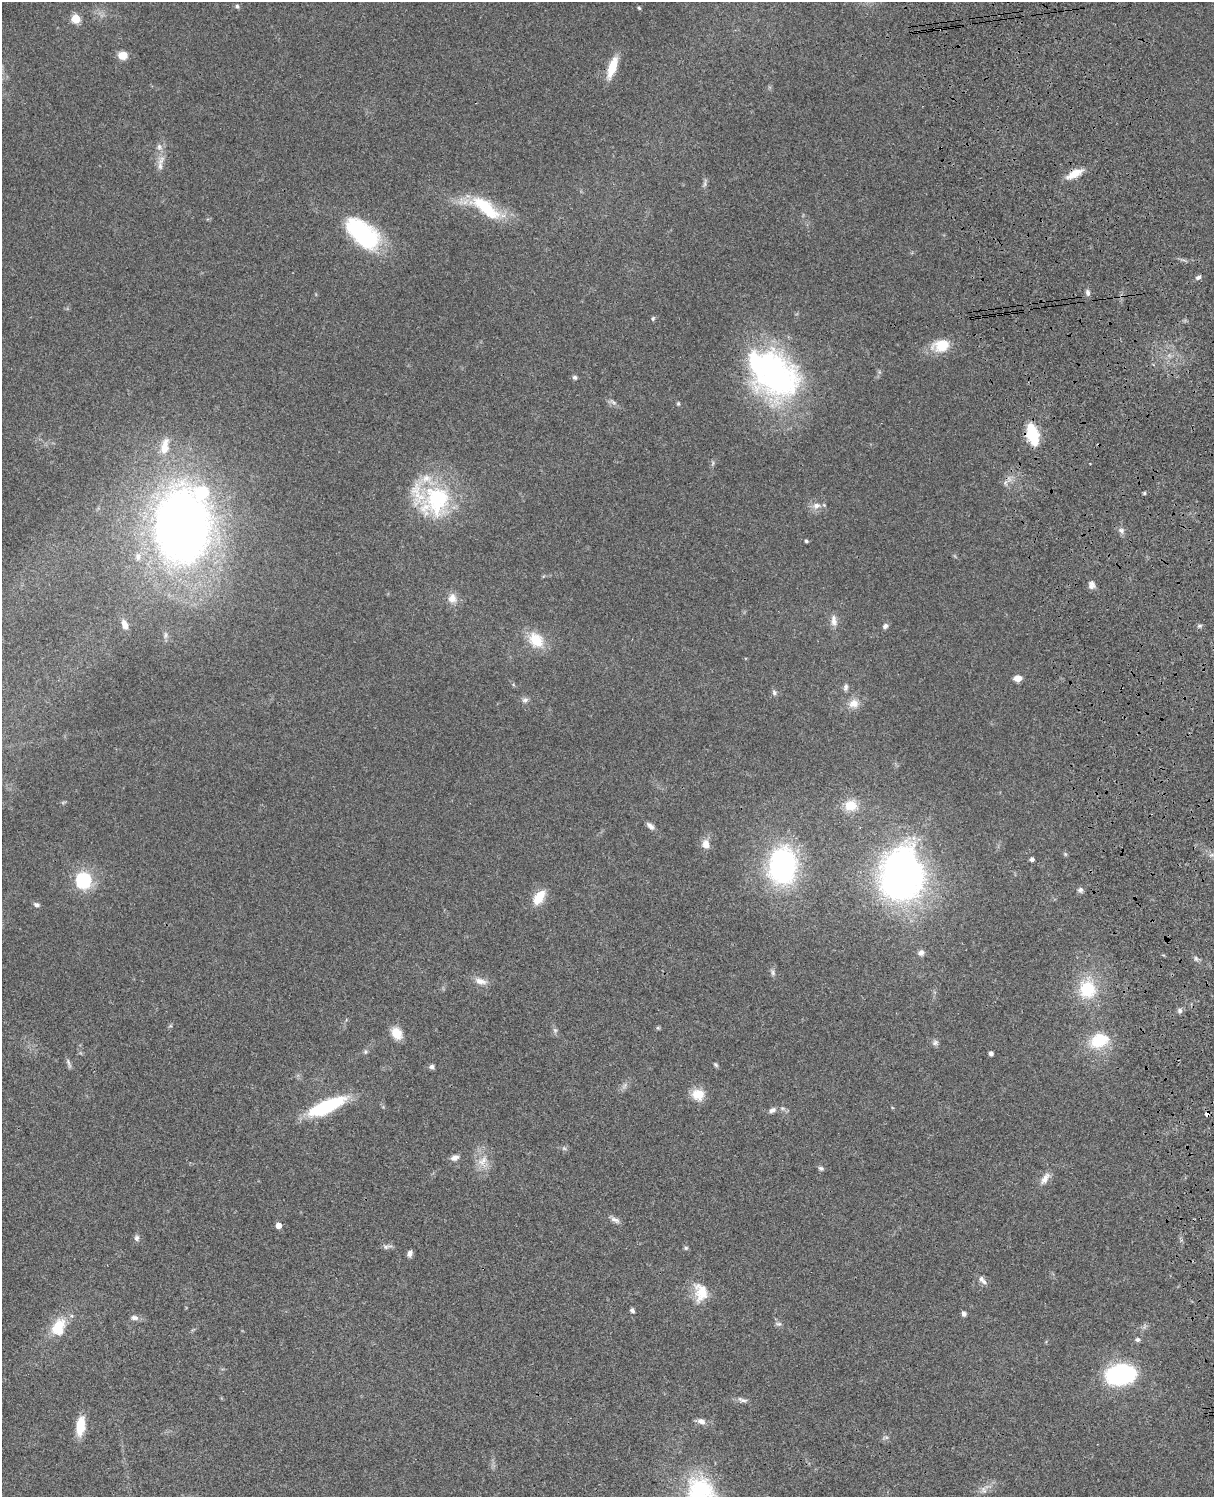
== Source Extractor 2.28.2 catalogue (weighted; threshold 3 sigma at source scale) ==
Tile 6 of 4 x 3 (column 2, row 2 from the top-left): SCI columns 1333-2544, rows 1773-3267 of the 5087 x 4927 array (HDU 1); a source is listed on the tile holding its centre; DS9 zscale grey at full resolution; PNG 1216 x 1499 px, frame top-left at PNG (2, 2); no overlay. Shown black and unused: <1% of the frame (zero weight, under 3 of 4 exposures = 6% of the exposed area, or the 3 px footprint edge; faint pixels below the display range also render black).
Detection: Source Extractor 2.28.2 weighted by HDU 2 'WHT'; one run over the whole footprint, this tile lists its part. Background 0.0802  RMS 0.0058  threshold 0.0262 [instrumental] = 3 sigma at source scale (4.5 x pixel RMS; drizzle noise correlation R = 1.50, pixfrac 1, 0.05/0.05 arcsec/px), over >= 5 px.
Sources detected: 105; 1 too faint to see at this stretch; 1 inside a brighter object's white glare — not listed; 5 inside a brighter listed object's ellipse — not listed separately; the other 98 listed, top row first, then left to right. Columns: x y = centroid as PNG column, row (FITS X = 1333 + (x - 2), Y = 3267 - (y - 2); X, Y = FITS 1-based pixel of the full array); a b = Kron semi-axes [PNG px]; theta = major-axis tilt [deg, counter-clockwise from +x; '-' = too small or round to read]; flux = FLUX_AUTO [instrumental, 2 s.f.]
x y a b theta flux
237 6 6 4 -79 1.1
639 8 4 4 - 0.74
76 19 5 5 - 24
123 55 11 9 -4 5.5
612 67 26 9 71 12
161 163 25 7 79 5.2
1074 174 20 8 27 8.9
705 183 13 4 83 1.5
485 207 48 17 -37 29
363 233 44 23 -41 58
1199 277 8 5 27 1.8
1088 293 8 6 -77 1.7
653 318 7 5 74 0.88
941 346 23 16 10 13
775 374 63 49 -56 150
575 377 6 5 - 1.4
613 402 12 4 -36 1.8
678 403 5 4 - 0.83
1032 434 21 10 -75 24
165 446 22 10 80 9.1
713 463 7 4 72 0.98
1144 493 4 4 - 0.69
436 501 44 35 59 56
816 506 11 9 20 4
181 526 54 39 -90 580
1121 530 8 7 - 2
806 541 4 3 - 1.1
138 556 11 9 90 3.8
1092 585 10 7 87 2.7
452 598 14 12 -87 5.2
834 621 16 8 -84 3.9
125 625 11 7 -71 4.4
885 626 6 6 - 1.8
1199 626 6 4 18 0.92
165 635 10 4 90 1.6
536 640 21 16 -47 15
1018 678 7 5 6 5.6
846 687 10 6 79 1.7
774 693 8 5 -85 1.4
525 700 8 8 - 2.1
854 703 14 12 14 5.8
851 805 17 15 5 9.9
650 826 12 6 -42 2.5
706 844 11 10 - 4.9
1065 854 6 4 -46 0.7
1032 860 4 4 - 2
782 866 26 20 86 140
902 876 41 32 78 300
83 881 9 8 - 64
1080 890 7 7 - 1.7
539 897 19 10 57 11
36 905 7 5 -19 1.5
921 952 8 7 - 2.4
1196 958 7 5 -46 1.3
773 973 8 6 -76 1.6
480 981 17 8 -14 4.5
1087 989 20 17 -83 26
1180 1011 6 6 - 1.8
170 1026 6 4 17 0.69
658 1028 6 4 -17 0.72
555 1030 8 6 -69 1.5
397 1033 12 9 -60 9.8
1099 1041 21 15 21 22
935 1043 9 8 - 1.8
365 1052 6 6 - 1.1
991 1053 4 4 - 2.1
68 1063 15 4 -68 1.6
715 1065 7 4 -41 0.95
432 1067 6 5 - 1.7
624 1086 11 4 60 1.8
698 1094 16 14 -18 9.1
326 1106 41 12 24 43
772 1110 10 6 25 2.3
1207 1114 4 4 - 3.3
455 1158 11 7 19 2.8
483 1161 19 14 72 8.8
821 1168 7 6 - 1.4
1045 1178 19 8 56 4.5
615 1220 14 6 -23 2.4
279 1226 5 4 - 4.9
137 1238 8 7 - 1.7
387 1247 14 5 9 1.8
686 1248 6 5 - 0.89
410 1253 6 5 - 2.3
981 1279 11 7 -65 2.3
701 1292 26 18 -83 13
632 1310 5 4 - 1.5
964 1314 6 5 - 1.9
134 1318 11 7 -4 2.3
778 1324 10 5 -10 1.5
58 1327 25 17 68 16
1137 1340 7 6 - 1.4
1120 1374 24 16 9 93
742 1400 16 5 -17 2.4
701 1421 10 7 -30 3
81 1426 20 9 84 13
886 1437 6 4 -18 1
984 1490 10 7 -64 2.3
Overlapping masked pixels (flux is a lower limit): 3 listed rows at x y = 1074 174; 1032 434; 1207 1114